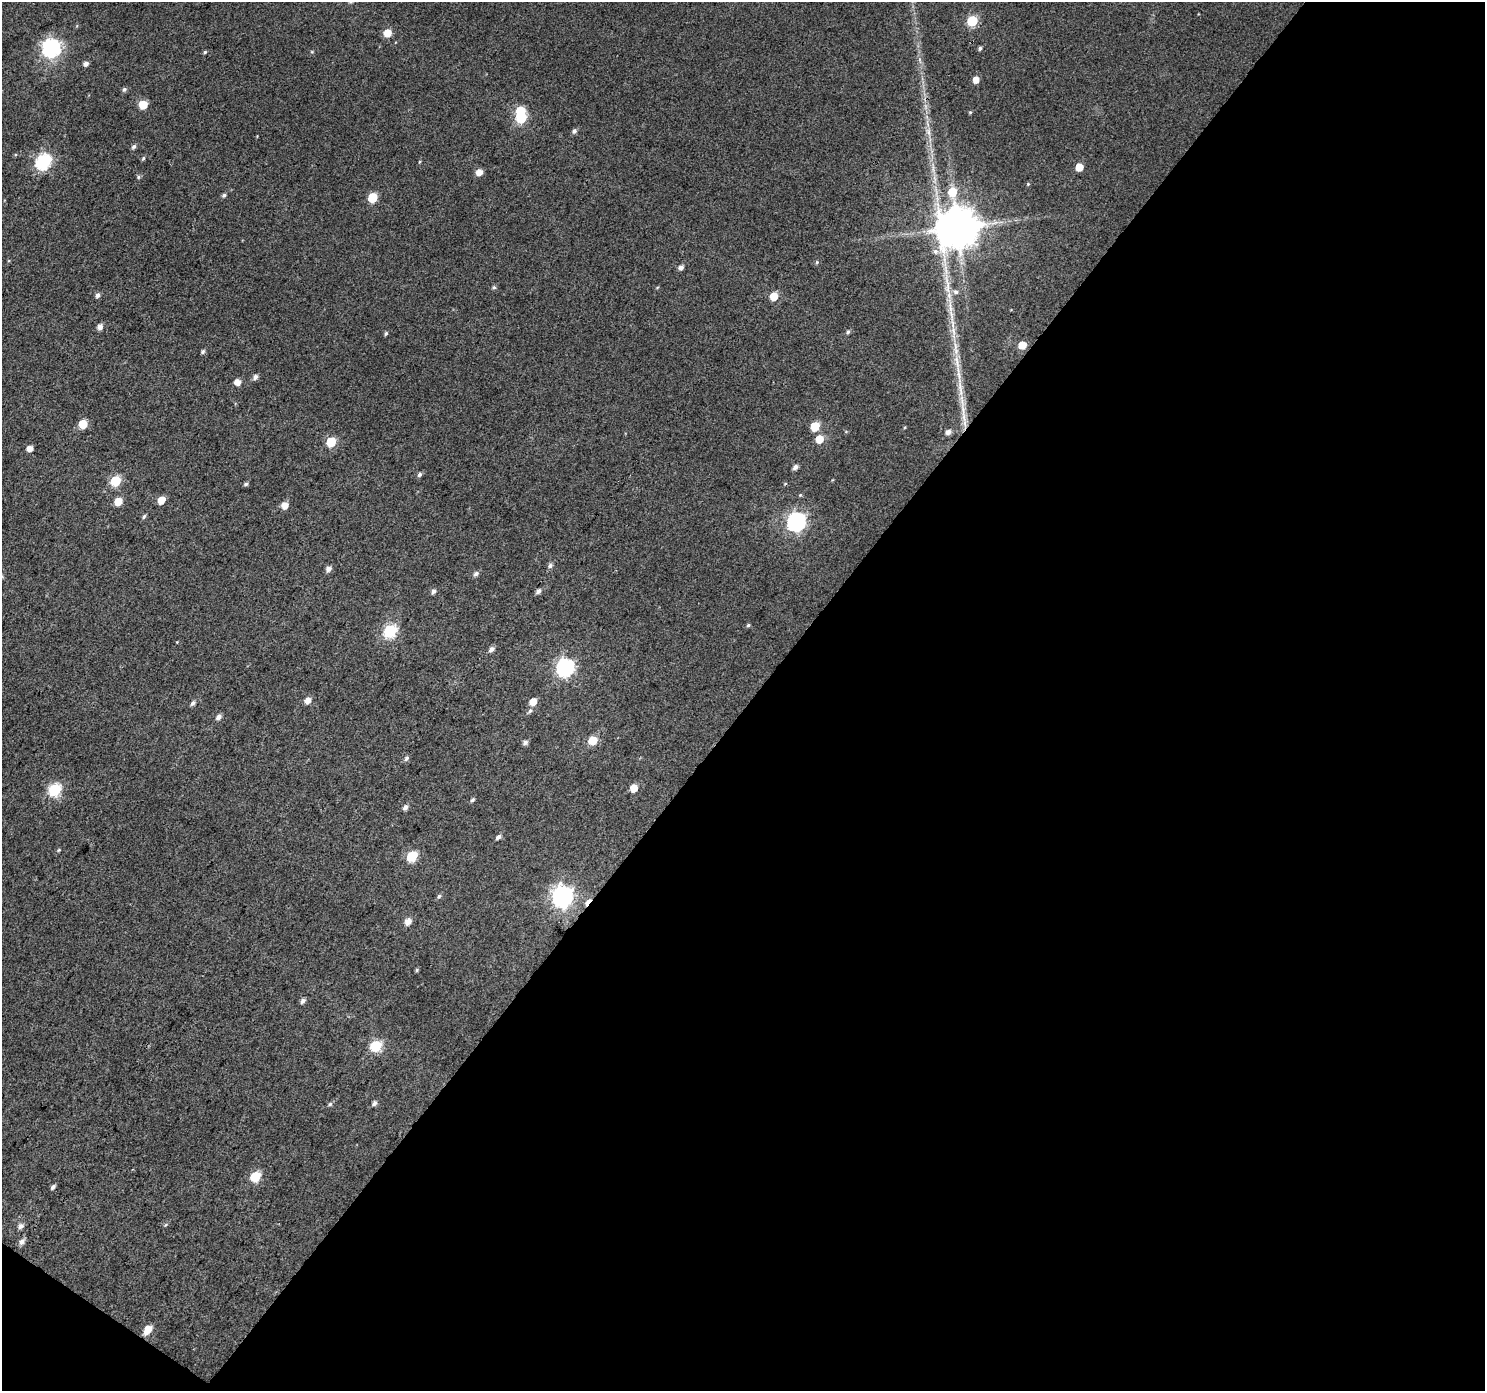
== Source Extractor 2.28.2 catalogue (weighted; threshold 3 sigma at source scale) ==
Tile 4 of 2 x 2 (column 2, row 2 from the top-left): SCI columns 1484-2966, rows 115-1503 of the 2968 x 2988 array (HDU 1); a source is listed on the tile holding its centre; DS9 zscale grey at full resolution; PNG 1487 x 1393 px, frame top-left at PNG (2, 2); no overlay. Shown black and unused: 50% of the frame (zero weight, under 3 of 4 exposures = <1% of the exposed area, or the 3 px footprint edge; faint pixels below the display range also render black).
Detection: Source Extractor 2.28.2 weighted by HDU 2 'WHT'; one run over the whole footprint, this tile lists its part. Background 0.0456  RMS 0.011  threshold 0.051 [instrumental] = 3 sigma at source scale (4.5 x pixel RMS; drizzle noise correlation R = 1.50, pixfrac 1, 0.0396/0.0396 arcsec/px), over >= 5 px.
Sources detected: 96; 1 inside a brighter object's white glare — not listed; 1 inside a brighter listed object's ellipse — not listed separately; the other 94 listed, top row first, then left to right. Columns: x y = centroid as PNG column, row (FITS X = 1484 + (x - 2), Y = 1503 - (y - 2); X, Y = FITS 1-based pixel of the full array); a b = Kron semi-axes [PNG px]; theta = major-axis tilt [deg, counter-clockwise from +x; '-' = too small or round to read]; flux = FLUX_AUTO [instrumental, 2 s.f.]
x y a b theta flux
972 21 6 6 - 75
387 33 6 6 - 17
51 48 7 7 - 360
980 48 4 4 - 2.4
205 52 5 4 - 1.4
86 64 5 5 - 4.1
976 80 5 5 - 9.7
124 89 6 5 - 2.4
143 105 6 5 - 24
970 112 5 4 - 1.2
521 118 6 6 - 59
574 131 5 5 - 3
928 132 8 6 -73 4.5
134 147 6 5 - 2.8
143 158 5 4 - 1.6
43 161 7 6 - 230
1079 167 5 5 - 17
933 168 12 2 90 3.7
479 172 6 5 - 9.8
138 177 5 5 - 1.7
1028 184 5 4 - 1.1
224 195 6 4 72 2
372 197 6 5 - 43
957 227 15 12 -85 3800
935 251 8 7 - 3.9
817 262 5 4 - 1.4
681 267 5 5 - 4.6
494 287 6 5 - 1.7
956 292 6 6 - 3.5
98 295 6 5 - 3.5
774 296 6 5 - 22
952 323 25 4 -84 13
100 327 6 5 - 5.7
848 332 5 5 - 1.8
386 333 5 4 - 1.8
1022 345 6 5 - 19
203 352 5 4 - 2.2
957 362 30 7 -80 19
255 377 6 5 - 4.1
237 382 5 5 - 9.2
962 400 29 5 -84 18
83 424 5 5 - 27
815 426 6 5 - 33
948 432 6 5 - 4.9
819 439 6 6 - 18
331 442 6 5 - 48
30 448 5 5 - 8.1
795 467 6 5 - 4.4
420 474 6 5 - 2.7
116 481 6 6 - 63
246 484 5 4 - 1.9
161 500 6 5 - 15
118 501 6 5 - 17
285 505 6 5 - 11
144 516 6 4 62 1.9
796 521 8 7 - 390
550 566 7 5 87 3
328 569 6 6 - 4.8
476 574 7 5 37 3.5
433 591 6 5 - 3.5
538 591 6 5 - 4
748 625 5 4 - 1.6
390 631 6 6 - 140
492 649 6 5 - 4.5
565 667 7 7 - 310
308 700 6 5 - 8.1
533 702 6 5 - 12
193 703 7 5 48 3.1
530 711 7 5 66 2.4
219 717 7 5 43 4.3
593 740 6 5 - 32
525 742 6 5 - 3.6
406 758 7 5 48 2.8
633 788 5 5 - 16
55 789 6 6 - 120
472 800 6 5 - 2
405 807 6 5 - 4.1
498 837 6 5 - 3.6
59 850 4 4 - 1.2
412 856 6 6 - 63
439 896 6 5 - 2
562 896 8 7 - 600
588 902 10 4 52 10
408 922 7 5 54 9.2
417 970 6 4 89 1.3
303 1001 6 5 - 3.4
376 1046 6 6 - 83
374 1103 7 5 52 3.4
330 1104 5 5 - 2
255 1176 6 6 - 50
53 1187 6 4 47 3
20 1226 7 6 - 4.3
22 1242 7 6 - 5
148 1330 9 5 54 16
Overlapping masked pixels (flux is a lower limit): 1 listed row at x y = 588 902